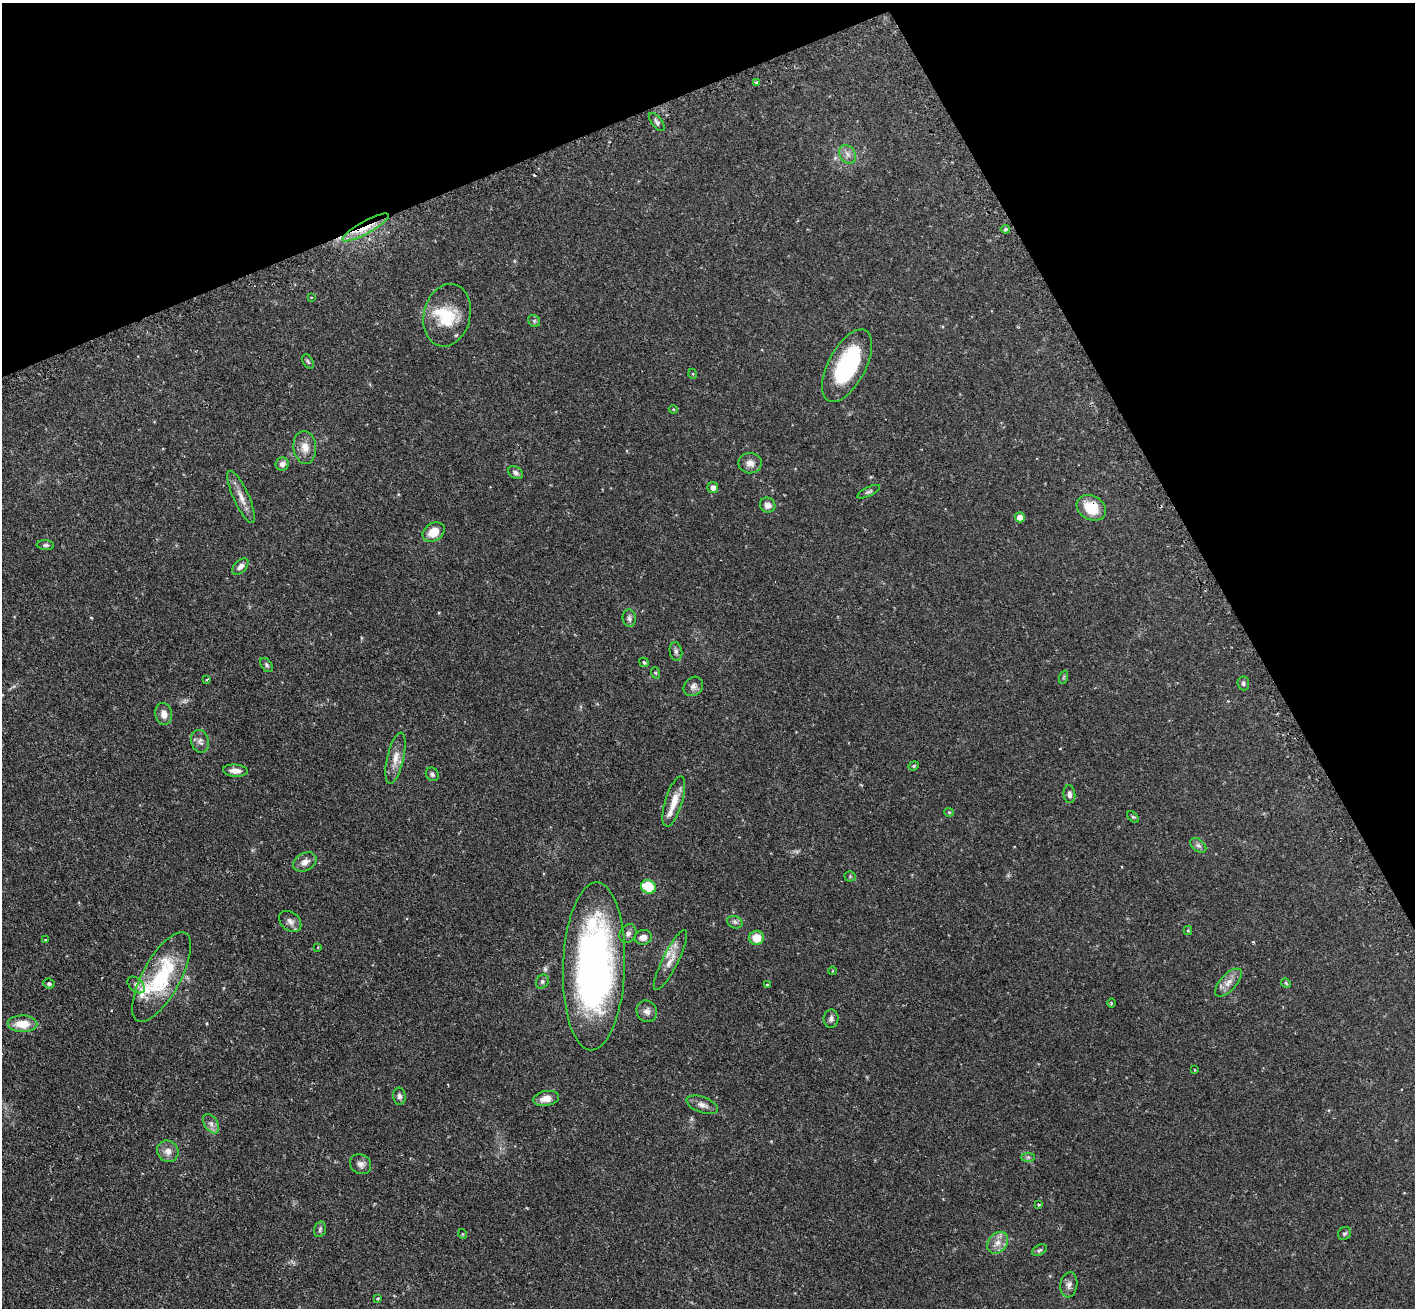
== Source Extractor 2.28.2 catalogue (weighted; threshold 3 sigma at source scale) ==
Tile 3 of 4 x 4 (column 3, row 1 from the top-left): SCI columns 2867-4279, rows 4098-5403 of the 5734 x 5719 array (HDU 1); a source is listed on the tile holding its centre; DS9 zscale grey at full resolution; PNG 1417 x 1310 px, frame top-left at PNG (2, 3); each listed source drawn as its Kron ellipse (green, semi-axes under 4 px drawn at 4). Shown black and unused: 22% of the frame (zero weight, under 2 of 3 exposures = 4% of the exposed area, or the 3 px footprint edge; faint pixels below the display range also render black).
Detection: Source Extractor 2.28.2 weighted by HDU 2 'WHT'; one run over the whole footprint, this tile lists its part. Background 0.12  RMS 0.0059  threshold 0.0263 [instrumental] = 3 sigma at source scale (4.5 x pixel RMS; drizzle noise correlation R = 1.50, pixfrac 1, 0.05/0.05 arcsec/px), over >= 5 px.
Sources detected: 94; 1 too faint to see at this stretch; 3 cosmic-ray / hot-pixel residue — neither listed nor drawn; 4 inside a brighter listed object's ellipse — not listed separately; the other 86 listed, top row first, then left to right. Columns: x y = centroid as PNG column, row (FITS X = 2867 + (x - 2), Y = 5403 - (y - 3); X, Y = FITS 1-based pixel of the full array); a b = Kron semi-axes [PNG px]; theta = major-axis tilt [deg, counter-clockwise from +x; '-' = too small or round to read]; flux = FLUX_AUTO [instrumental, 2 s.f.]
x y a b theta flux
757 83 4 3 - 1.6
657 122 11 5 -50 1.6
848 154 10 7 -53 3
366 227 26 6 29 9.9
1005 229 5 4 - 0.98
311 297 3 2 - 0.45
447 315 32 23 76 22
534 321 6 5 - 1
308 361 8 5 -62 0.97
847 366 40 18 62 48
693 374 5 3 - 0.52
673 409 4 4 - 0.5
305 447 16 11 -83 6.2
750 463 11 10 - 3.7
282 464 7 6 - 2.6
516 473 8 6 -35 1.9
713 487 5 5 - 3
869 492 12 4 27 1.3
241 497 28 7 -66 5.8
768 505 8 7 - 3.2
1091 508 15 12 -29 16
1020 517 5 4 - 4.5
434 532 12 8 31 8.9
45 545 9 5 -4 1.1
240 566 10 6 44 2.4
629 618 9 6 -83 1.8
676 651 9 6 -80 1.5
644 662 5 4 - 0.95
266 665 8 5 -54 1.1
656 673 6 3 -71 0.55
1064 677 7 4 71 0.73
207 680 4 3 - 0.7
1243 683 7 6 - 1.3
693 686 10 9 - 2.7
164 714 11 8 -82 3.8
200 741 11 9 -74 2.7
395 758 26 8 77 6.2
914 766 5 4 - 0.76
235 771 12 6 -4 3.8
432 774 7 6 - 1.3
1069 794 9 6 -85 1.9
674 801 26 8 73 7.8
949 812 5 4 - 0.65
1133 817 7 4 -44 0.74
1198 845 9 5 -40 1.8
305 862 12 8 28 3.9
850 876 5 5 - 0.7
648 887 7 6 - 16
290 921 12 9 -39 2.9
735 922 8 6 -23 1.4
1188 930 4 4 - 0.72
628 934 10 8 57 2.3
643 937 8 7 - 3.2
757 938 7 7 - 9.4
45 940 3 3 - 0.46
318 947 4 2 - 0.44
670 960 33 8 63 6.5
594 966 84 31 88 220
832 971 4 3 - 0.38
161 977 50 19 61 43
542 982 7 6 - 1.2
1228 982 17 8 47 4.6
1286 983 5 4 - 0.74
49 984 6 5 - 0.88
136 985 10 6 -42 1.9
768 985 3 3 - 1
1111 1003 4 3 - 0.56
647 1011 11 10 - 3.1
831 1019 9 7 83 1.9
23 1024 15 8 -1 10
1195 1070 4 2 - 0.38
399 1096 8 6 -84 1.8
546 1098 13 7 11 5
702 1105 16 7 -21 3.4
211 1124 11 6 -56 2.5
168 1151 11 10 - 4.2
1028 1157 7 4 0 1
361 1164 11 9 -35 2.6
1038 1205 3 3 - 0.65
320 1229 8 5 75 1.2
1345 1233 7 6 - 1
463 1234 5 3 - 0.44
998 1243 12 9 51 4.6
1039 1250 8 5 26 1
1069 1285 12 8 81 2.8
378 1298 4 3 - 0.7
Overlapping masked pixels (flux is a lower limit): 2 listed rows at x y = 366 227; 1091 508